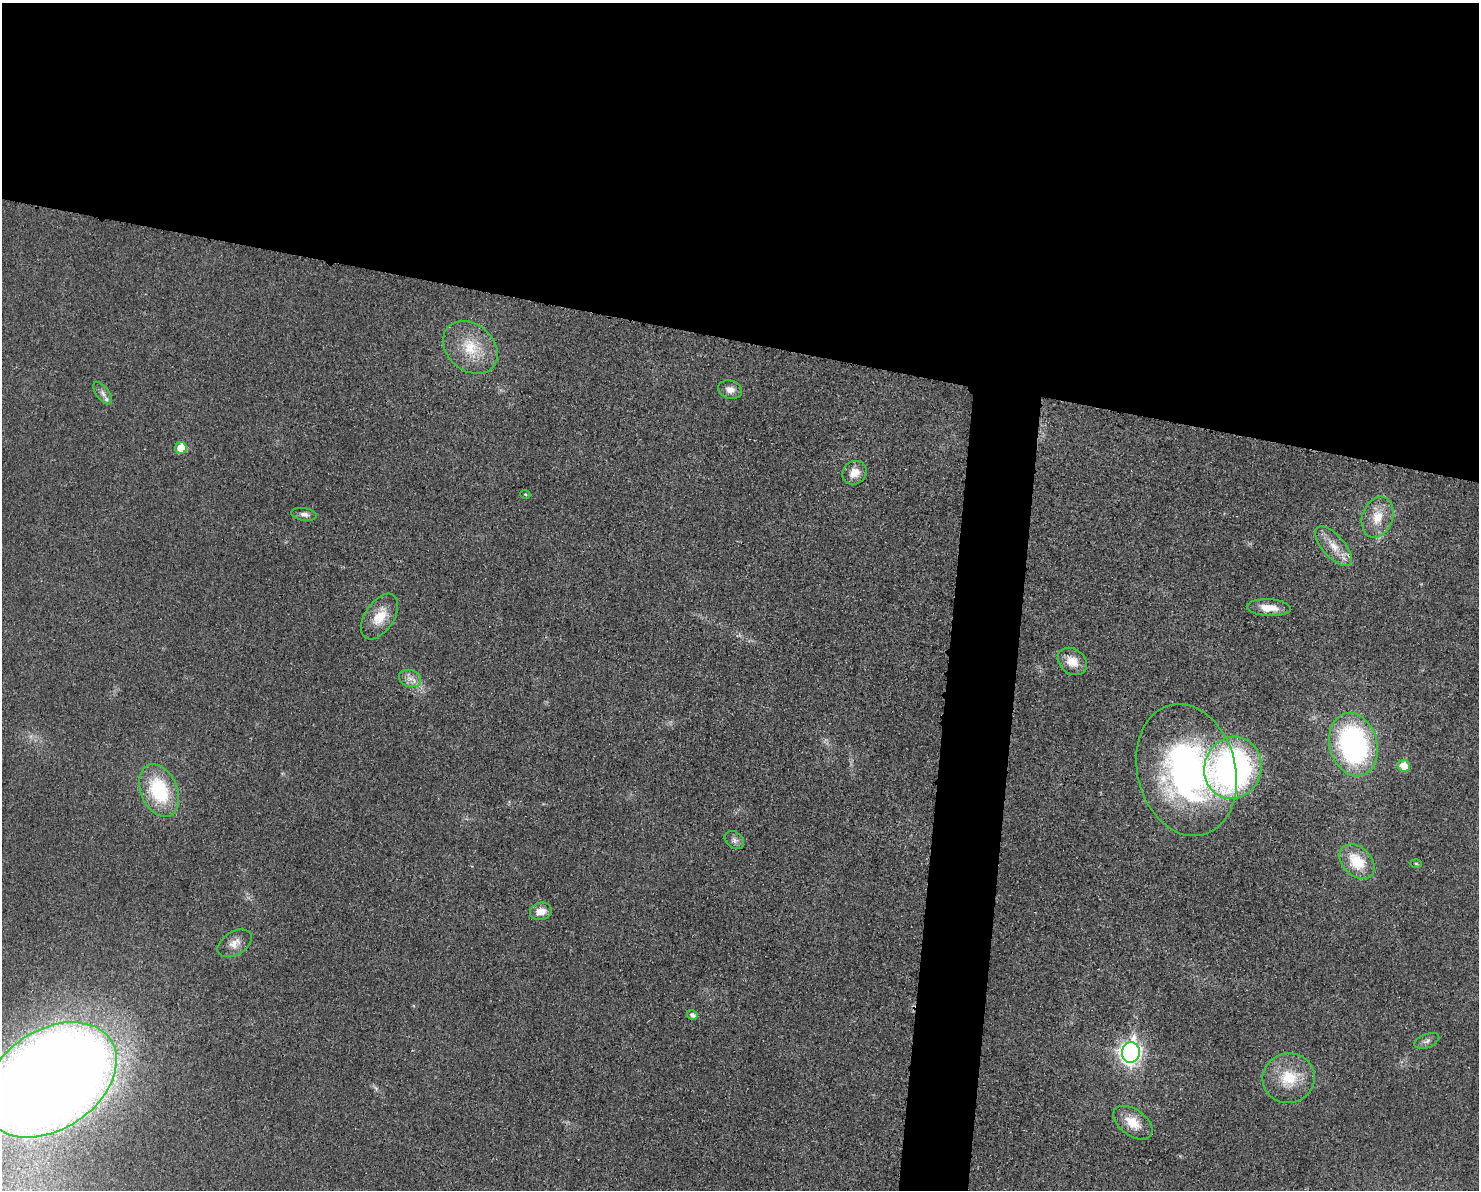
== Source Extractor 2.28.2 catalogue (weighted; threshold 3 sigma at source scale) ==
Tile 2 of 3 x 4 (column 2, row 1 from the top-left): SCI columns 1608-3084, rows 3582-4769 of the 4804 x 4790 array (HDU 1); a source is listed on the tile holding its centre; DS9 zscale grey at full resolution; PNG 1481 x 1192 px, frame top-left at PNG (2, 3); each listed source drawn as its Kron ellipse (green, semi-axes under 4 px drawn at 4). Shown black and unused: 32% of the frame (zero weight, under 3 of 4 exposures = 2% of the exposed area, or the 3 px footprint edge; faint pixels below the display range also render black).
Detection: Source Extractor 2.28.2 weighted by HDU 2 'WHT'; one run over the whole footprint, this tile lists its part. Background 0.0257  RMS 0.006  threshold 0.0271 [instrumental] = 3 sigma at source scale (4.5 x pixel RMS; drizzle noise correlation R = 1.50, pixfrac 1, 0.05/0.05 arcsec/px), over >= 5 px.
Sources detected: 30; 1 inside a brighter listed object's ellipse — not listed separately; the other 29 listed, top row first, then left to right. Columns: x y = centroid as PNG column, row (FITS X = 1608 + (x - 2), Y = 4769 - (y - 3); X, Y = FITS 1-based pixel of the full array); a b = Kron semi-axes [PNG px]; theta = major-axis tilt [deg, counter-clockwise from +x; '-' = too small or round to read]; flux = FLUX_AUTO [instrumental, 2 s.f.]
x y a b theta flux
470 347 30 23 -41 23
730 390 12 9 -15 4.5
103 393 13 6 -53 2.6
181 448 6 5 - 14
854 473 13 11 34 7.5
525 494 5 3 - 0.8
304 514 13 6 -8 2.9
1378 517 21 15 71 12
1334 546 25 11 -48 10
1269 608 22 8 -3 9.2
380 617 25 14 56 14
1072 661 16 12 -38 9.5
410 679 11 8 -20 4.4
1353 745 32 24 -75 130
1404 766 6 5 - 12
1233 768 31 28 72 210
1186 770 67 49 -75 200
159 791 28 18 -66 44
734 840 11 8 -39 2.6
1357 862 20 14 -44 20
1416 863 6 4 -2 0.81
541 911 11 8 14 6.5
235 943 18 11 31 6.4
692 1015 5 4 - 2.2
1427 1041 13 7 21 2.5
1131 1052 10 9 - 300
1289 1078 26 24 11 23
50 1080 73 49 34 1600
1133 1123 22 13 -36 12
Overlapping masked pixels (flux is a lower limit): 1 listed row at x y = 1334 546
Isophote crosses this tile's border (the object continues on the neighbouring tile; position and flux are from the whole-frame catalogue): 1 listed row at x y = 50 1080